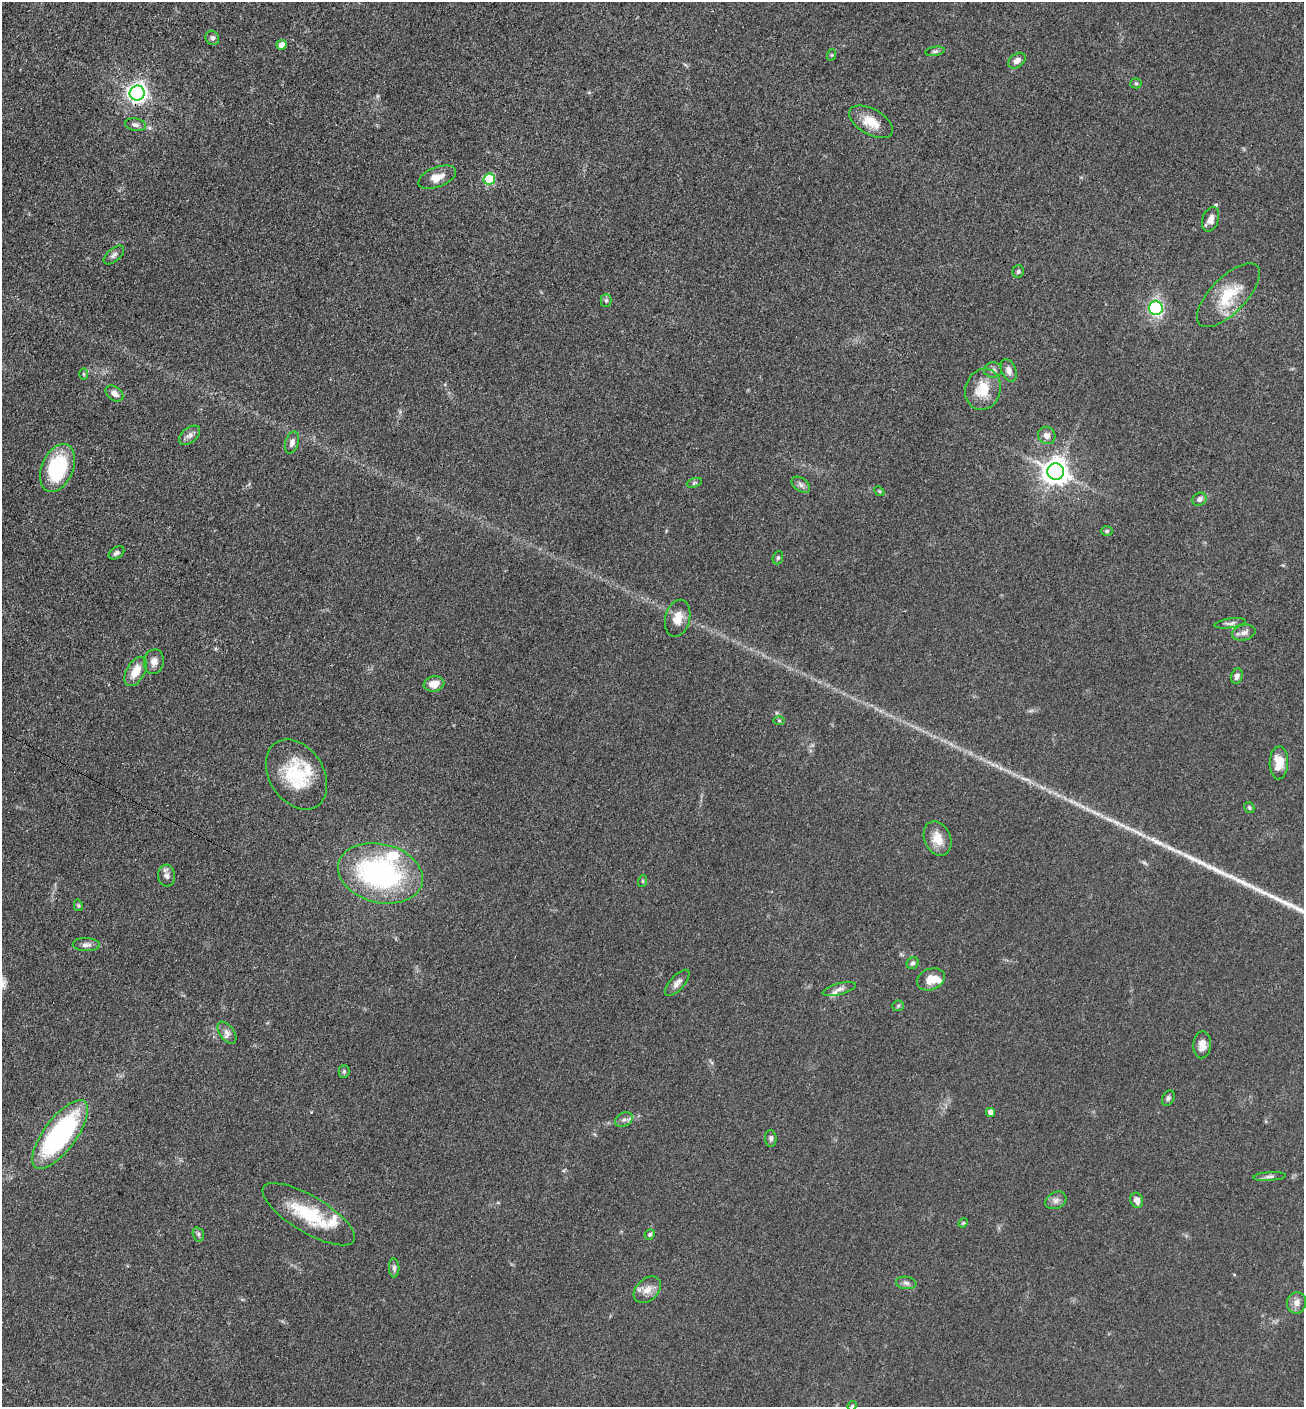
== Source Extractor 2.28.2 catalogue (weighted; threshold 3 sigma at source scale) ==
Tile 11 of 4 x 4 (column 3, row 3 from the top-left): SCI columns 2895-4196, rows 1419-2823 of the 5654 x 5645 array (HDU 1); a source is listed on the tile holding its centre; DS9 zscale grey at full resolution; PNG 1306 x 1409 px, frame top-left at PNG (2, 2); each listed source drawn as its Kron ellipse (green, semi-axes under 4 px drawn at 4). Shown black and unused: <1% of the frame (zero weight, under 3 of 4 exposures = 2% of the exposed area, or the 3 px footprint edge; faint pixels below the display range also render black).
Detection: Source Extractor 2.28.2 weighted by HDU 2 'WHT'; one run over the whole footprint, this tile lists its part. Background 0.0669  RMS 0.0062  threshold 0.0278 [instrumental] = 3 sigma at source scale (4.5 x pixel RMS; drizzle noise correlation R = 1.50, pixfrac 1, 0.05/0.05 arcsec/px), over >= 5 px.
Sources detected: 82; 1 long thin detection or spike segment (spike, bleed or trail) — neither listed nor drawn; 5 inside a brighter listed object's ellipse — not listed separately; the other 76 listed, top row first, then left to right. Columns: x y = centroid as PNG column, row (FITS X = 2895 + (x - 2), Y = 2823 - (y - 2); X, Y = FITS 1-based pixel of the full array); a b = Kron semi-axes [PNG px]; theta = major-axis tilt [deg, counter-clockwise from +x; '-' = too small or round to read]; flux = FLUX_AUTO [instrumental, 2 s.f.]
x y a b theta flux
212 38 7 6 - 1.7
281 45 5 5 - 4.1
935 51 9 4 11 1.5
831 55 6 3 70 0.68
1017 61 9 6 38 3.5
1136 83 5 5 - 0.99
137 93 7 7 - 340
871 122 24 13 -30 11
135 125 10 6 -11 2.1
437 177 20 10 21 6.8
489 179 6 5 - 37
1211 219 13 8 70 4.1
114 255 12 6 40 2.2
1018 271 6 5 - 1.2
1228 295 41 18 45 23
606 300 6 5 - 1.4
1156 308 7 6 - 59
993 370 9 7 6 2.6
1009 370 12 7 -68 3.3
84 374 6 4 -89 0.76
983 389 21 17 73 16
114 393 10 7 -37 3.4
190 435 12 7 39 3
1047 435 9 8 - 3.5
292 442 11 6 73 2.9
57 468 25 15 67 46
1056 472 8 8 - 730
694 483 8 4 19 0.99
801 485 10 6 -36 2.3
879 491 5 4 - 0.78
1200 499 7 6 - 2.4
1107 531 6 5 - 1
116 553 8 5 32 1.8
778 558 7 5 69 1
678 618 19 12 76 8.2
1230 623 16 4 8 2.2
1244 633 12 7 14 3.2
154 662 12 10 79 4.4
136 671 16 9 61 11
1237 676 8 5 71 2.5
434 684 10 7 9 6.2
779 721 6 4 -1 0.78
1279 763 16 9 88 10
296 774 38 27 -57 35
1249 807 6 4 -58 0.98
938 838 18 13 -66 9.4
380 873 43 29 -14 130
167 876 11 8 -85 2.9
643 881 6 4 71 0.8
78 905 6 4 -77 0.8
86 945 13 6 -1 2.9
913 963 6 5 - 1.5
931 979 14 10 23 8.4
677 983 16 7 48 3.4
839 989 17 6 15 3.2
898 1006 6 5 - 0.9
227 1033 12 7 -54 2.7
1202 1045 13 9 86 4.7
344 1071 6 5 - 1
1168 1098 8 5 63 1.5
990 1112 4 4 - 3.4
624 1120 9 6 26 2.3
60 1135 41 16 53 100
771 1138 8 6 -85 1.8
1269 1176 16 4 4 2
1056 1200 11 8 26 2.9
1137 1200 8 6 -69 4
309 1214 53 18 -31 34
963 1223 5 4 - 0.72
198 1234 7 5 -75 1.3
650 1234 5 4 - 1.1
394 1268 9 5 -87 1.8
906 1283 10 6 -8 2
647 1290 16 11 41 6.1
1297 1303 11 9 79 4
852 1406 5 4 - 0.67
Overlapping masked pixels (flux is a lower limit): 1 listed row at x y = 137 93
Isophote crosses this tile's border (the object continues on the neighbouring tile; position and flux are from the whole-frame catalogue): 1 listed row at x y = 852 1406